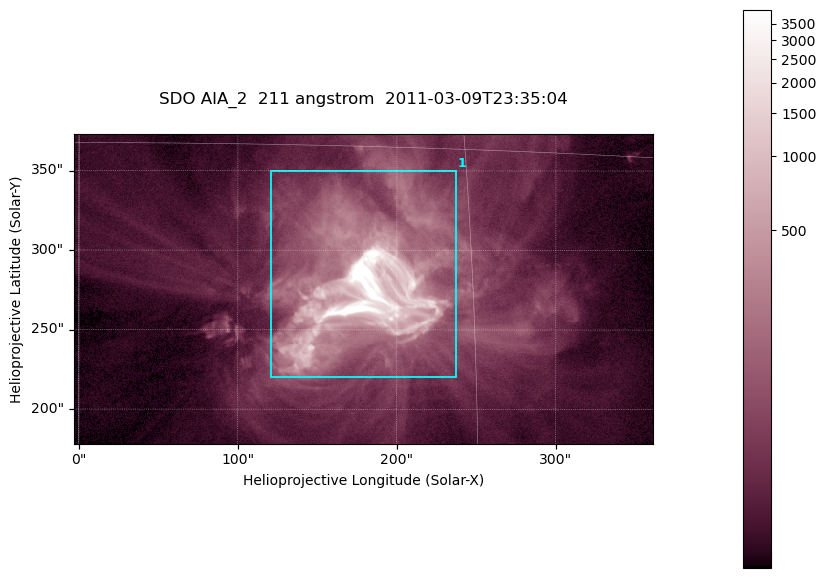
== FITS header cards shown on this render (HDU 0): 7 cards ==
TELESCOP= 'SDO     '           /
INSTRUME= 'AIA_2   '           /
WAVELNTH=                  211 /
WAVEUNIT= 'angstrom'           /
DATE-OBS= '2011-03-09T23:35:04.28' /
CTYPE1  = 'HPLN-TAN'           /
CTYPE2  = 'HPLT-TAN'           /

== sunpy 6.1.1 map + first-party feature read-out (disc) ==
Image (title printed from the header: SDO AIA_2  211 angstrom  2011-03-09T23:35:04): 606 x 324 px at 0.601 arcsec/px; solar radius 967 arcsec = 1609 px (partial field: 2.4% of the solar disc is inside the frame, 100% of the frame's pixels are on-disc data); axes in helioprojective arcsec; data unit not stated in the header (colour bar unlabelled)
Pointing: header CRPIX1/2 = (2040.79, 2040.71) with CRVAL1/2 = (0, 0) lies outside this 606 x 324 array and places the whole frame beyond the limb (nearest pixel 1.39 R_sun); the SolarSoft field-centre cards XCEN/YCEN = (178.9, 275.7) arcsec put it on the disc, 1862 arcsec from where CRPIX/CRVAL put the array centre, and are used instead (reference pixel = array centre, CRVAL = XCEN/YCEN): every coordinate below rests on XCEN/YCEN
Orientation: roll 0.0565 deg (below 1 deg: not rotated)
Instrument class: DISC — disc imager (sunpy class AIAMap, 211 A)
Bright regions (active regions / flare kernels): reference = the on-disc median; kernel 5 px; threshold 5 sigma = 158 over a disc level ~37.5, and >= 1.15x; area >= 196 px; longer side >= 4 px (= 2.4 arcsec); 1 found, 1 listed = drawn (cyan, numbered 1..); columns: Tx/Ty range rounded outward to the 2 arcsec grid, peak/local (2 s.f.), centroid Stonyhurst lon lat
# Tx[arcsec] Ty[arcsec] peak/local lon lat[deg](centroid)
1 120..238 220..350 253 +11 +9